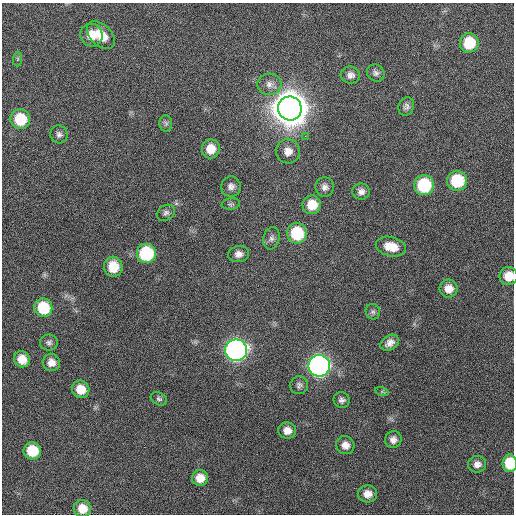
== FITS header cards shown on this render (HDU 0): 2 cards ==
NAXIS1  =                  512 / Axis length
NAXIS2  =                  512 / Axis length

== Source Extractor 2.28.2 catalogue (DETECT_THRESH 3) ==
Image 512 x 512 px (HDU 0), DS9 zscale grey, 1 PNG px = 1 image px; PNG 516 x 516 px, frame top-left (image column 1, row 512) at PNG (2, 3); each listed source drawn as its Kron ellipse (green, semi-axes under 4 px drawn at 4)
Background 133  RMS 12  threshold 34.8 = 3 sigma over >= 5 px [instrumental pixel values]
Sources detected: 53; all 53 listed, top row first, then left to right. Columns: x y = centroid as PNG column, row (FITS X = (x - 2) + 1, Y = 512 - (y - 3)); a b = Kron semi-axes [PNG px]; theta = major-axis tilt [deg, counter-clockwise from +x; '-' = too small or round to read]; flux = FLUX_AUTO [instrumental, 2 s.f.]
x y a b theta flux
91 35 11 11 - 1.2e+04
101 35 17 10 -45 1.4e+04
469 43 10 9 - 2.8e+04
18 59 7 4 89 1.5e+03
376 73 9 8 - 2.8e+03
350 75 10 8 -8 4.2e+03
269 84 12 10 4 5.6e+03
406 107 9 7 63 2.9e+03
290 108 12 12 - 3.2e+06
20 119 10 9 - 3.0e+04
166 123 8 6 -88 1.9e+03
59 134 9 8 - 3.0e+03
305 136 2 2 - 4.5e+03
211 149 9 9 - 1.1e+04
288 151 12 12 - 7.0e+03
457 181 10 10 - 4.0e+04
424 185 10 10 - 5.7e+04
231 187 10 10 - 4.3e+03
325 187 10 9 - 3.7e+03
361 192 8 8 - 3.9e+03
231 204 9 5 8 1.9e+03
312 205 9 9 - 1.4e+04
166 213 9 7 35 2.7e+03
297 233 10 10 - 4.2e+04
271 238 11 8 76 3.5e+03
391 247 15 9 -13 1.3e+04
146 253 10 9 - 6.2e+04
239 254 10 8 11 4.6e+03
113 267 10 9 - 1.9e+04
509 276 9 9 - 1.2e+04
449 289 9 9 - 7.6e+03
43 308 9 9 - 3.3e+04
373 312 8 7 - 2.1e+03
49 342 9 8 - 2.6e+03
390 343 10 7 33 4.9e+03
236 350 11 10 - 4.8e+05
22 359 8 7 - 1.1e+04
51 362 9 8 - 6.1e+03
319 366 11 10 - 5.5e+05
299 385 9 9 - 2.7e+03
81 389 9 8 - 1.2e+04
382 392 7 4 -18 1.2e+03
159 399 8 6 -27 1.9e+03
342 400 8 7 - 3.0e+03
287 431 9 8 - 6.4e+03
393 440 8 8 - 4.5e+03
345 445 9 8 - 5.8e+03
32 451 9 8 - 2.5e+04
510 463 9 7 -89 2.7e+04
477 464 9 8 - 4.4e+03
200 478 8 8 - 9.8e+03
367 494 10 8 -4 6.3e+03
82 508 9 8 - 1.2e+04
At the frame edge (FLAGS 8, measured only in part): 2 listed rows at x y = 509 276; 510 463